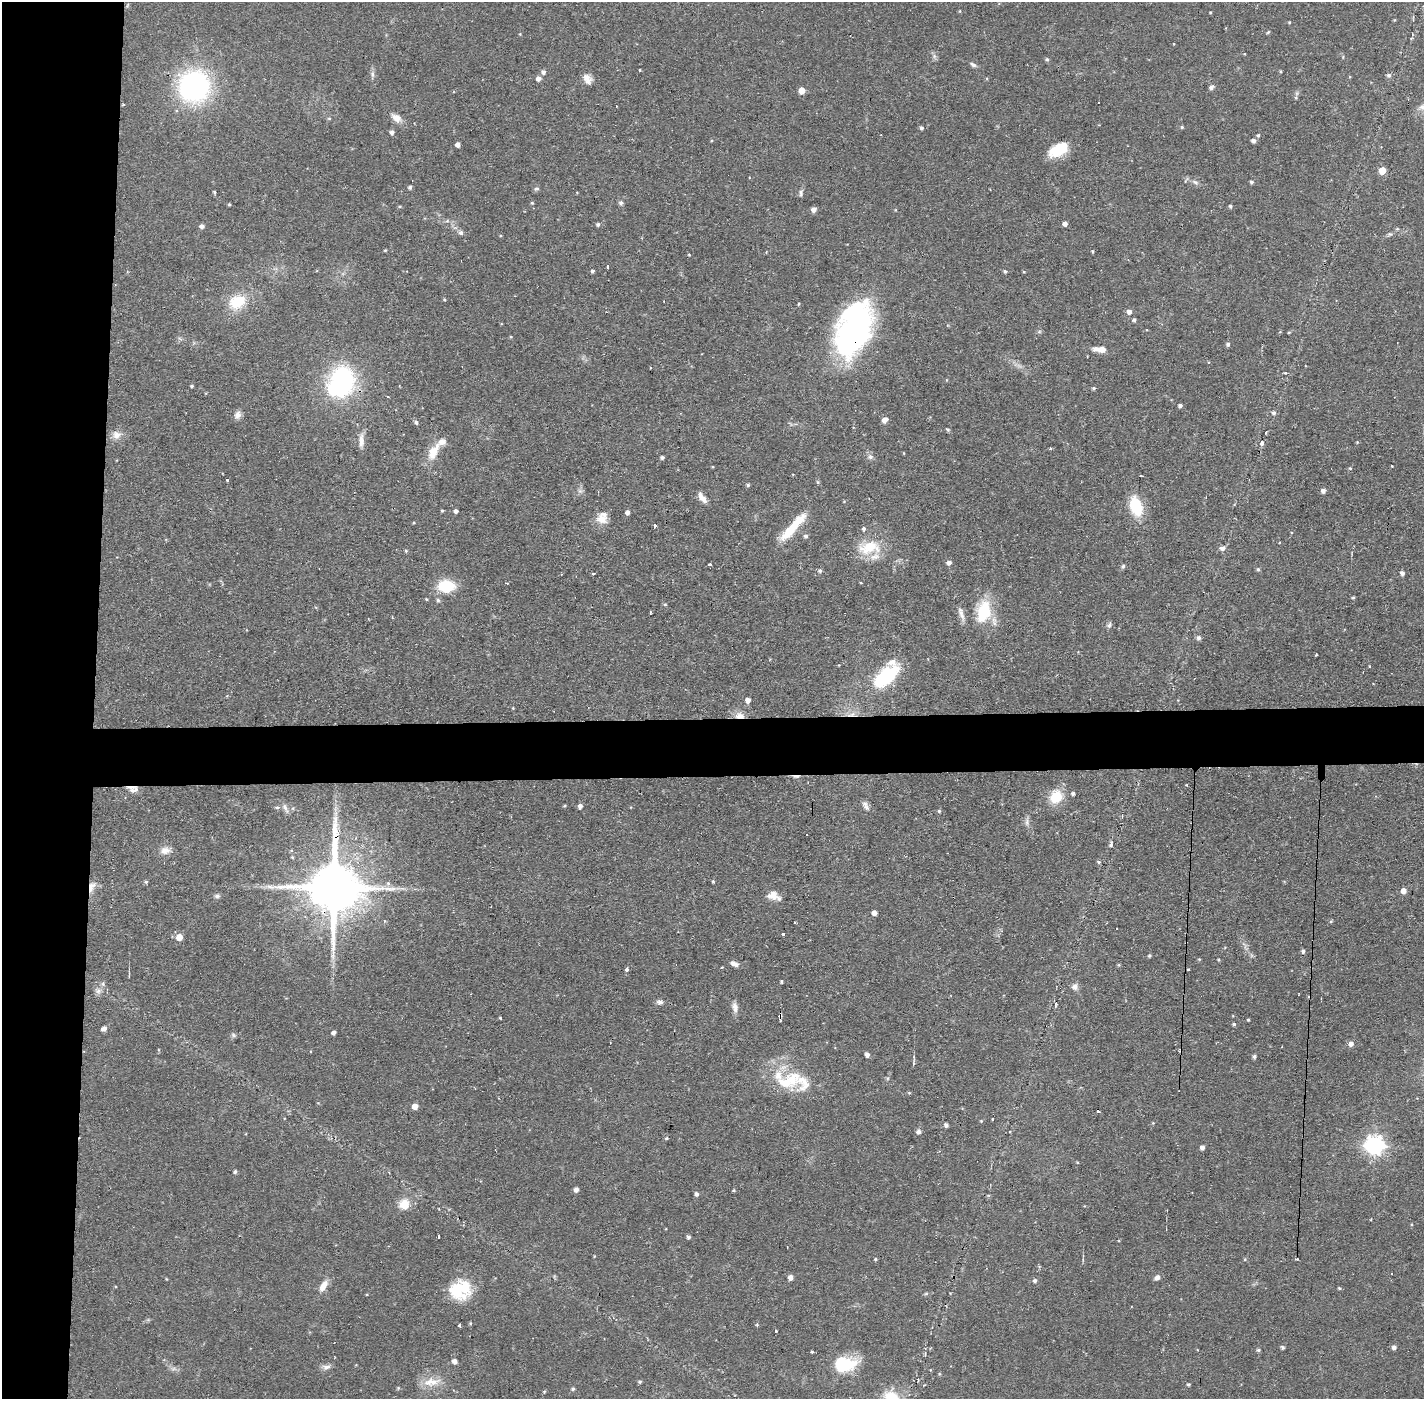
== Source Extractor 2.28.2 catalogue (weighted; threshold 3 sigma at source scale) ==
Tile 4 of 3 x 3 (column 1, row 2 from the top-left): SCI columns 1-1422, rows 1451-2847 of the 4267 x 4298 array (HDU 1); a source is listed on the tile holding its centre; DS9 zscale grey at full resolution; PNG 1426 x 1401 px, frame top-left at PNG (2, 2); no overlay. Shown black and unused: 10% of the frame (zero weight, under 2 of 3 exposures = <1% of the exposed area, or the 3 px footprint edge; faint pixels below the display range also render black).
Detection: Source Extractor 2.28.2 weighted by HDU 2 'WHT'; one run over the whole footprint, this tile lists its part. Background 0.0915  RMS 0.0065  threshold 0.0291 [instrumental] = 3 sigma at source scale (4.5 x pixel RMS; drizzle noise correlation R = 1.50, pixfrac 1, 0.05/0.05 arcsec/px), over >= 5 px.
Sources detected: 223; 4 inside a brighter object's white glare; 4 cosmic-ray / hot-pixel residue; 1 long thin detection or spike segment (spike, bleed or trail) — not listed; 8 inside a brighter listed object's ellipse — not listed separately; the other 206 listed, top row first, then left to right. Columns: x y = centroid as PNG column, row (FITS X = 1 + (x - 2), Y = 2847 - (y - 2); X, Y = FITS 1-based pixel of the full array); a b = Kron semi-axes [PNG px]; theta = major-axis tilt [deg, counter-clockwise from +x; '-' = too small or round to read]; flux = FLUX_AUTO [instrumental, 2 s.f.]
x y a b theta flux
960 11 5 3 - 0.47
1210 12 3 3 - 0.56
1289 22 3 3 - 0.57
1268 32 5 4 - 0.79
1174 44 3 2 - 0.68
1047 59 5 4 - 1.1
973 64 9 5 -27 1.8
640 70 3 2 - 0.54
1280 71 4 3 - 0.67
543 72 5 5 - 2
372 74 11 4 -85 1.9
1389 75 6 5 - 1.6
538 78 5 5 - 3.4
588 79 13 9 -67 4.6
194 86 27 27 - 130
1211 87 6 5 - 2
802 90 5 5 - 8.7
1296 97 5 5 - 0.83
329 118 5 3 - 0.71
396 118 13 8 -44 5.2
1182 127 4 4 - 0.89
921 128 4 4 - 1.5
392 132 5 4 - 2.2
1258 135 4 4 - 0.84
1253 141 5 4 - 2.3
458 145 4 4 - 3.1
1058 150 20 14 21 16
1382 171 5 5 - 13
1195 182 8 5 -30 1.7
1251 182 4 4 - 1.3
410 187 4 3 - 1.9
536 189 7 4 16 1.2
214 192 5 3 - 0.79
801 193 10 4 84 1.6
532 203 4 4 - 0.77
621 203 6 5 - 1.4
229 204 3 3 - 0.69
1230 206 5 4 - 1
814 209 5 4 - 3.5
598 224 4 4 - 1.5
1065 224 4 4 - 2.9
202 226 5 4 - 2.4
1397 229 5 4 - 0.83
461 233 7 6 - 1.7
1389 234 7 5 6 1.2
385 250 4 4 - 0.61
689 255 4 2 - 0.51
608 267 4 3 - 18
592 271 4 4 - 1.4
1005 271 5 4 - 1.1
1024 272 4 3 - 0.53
444 300 4 3 - 0.6
237 302 23 17 25 19
798 304 4 3 - 0.64
1129 312 5 5 - 3.1
1134 320 4 3 - 1.4
853 330 58 33 69 160
1289 332 4 3 - 0.61
1228 344 5 4 - 1.4
1100 349 15 6 -3 7.2
1285 373 4 3 - 0.89
343 378 22 19 -23 72
192 386 4 3 - 0.98
1093 388 4 4 - 1
1180 406 4 4 - 1.5
1273 413 5 5 - 1.5
238 415 10 8 61 3.1
885 420 5 4 - 4.8
416 422 6 4 -74 1.4
948 430 4 3 - 1.2
116 435 12 11 - 5
361 441 20 6 89 4.9
1357 442 3 3 - 0.54
1262 443 6 5 - 1.8
1050 448 5 3 - 0.64
433 452 23 10 62 12
662 457 4 3 - 1.5
870 457 7 6 - 2
1392 466 2 2 - 0.6
1350 468 5 4 - 0.76
1141 476 3 3 - 1.1
228 480 3 3 - 3.6
818 482 6 4 -88 0.8
748 485 5 4 - 1
1323 491 5 5 - 2.5
702 498 14 6 -54 4.7
1136 506 21 12 -73 25
442 511 4 3 - 0.78
456 511 4 3 - 2
627 512 5 4 - 2.3
602 519 16 12 -30 7.2
654 526 4 3 - 3.4
793 527 41 9 49 21
805 536 5 5 - 1.5
869 547 31 19 14 21
1222 548 6 6 - 3
406 551 5 4 - 0.67
949 563 5 5 - 2.3
710 565 3 3 - 5.1
1123 566 6 5 - 1.1
1258 569 5 4 - 1.1
820 571 5 5 - 1.4
1402 573 5 4 - 2.1
593 574 3 2 - 1.7
507 583 3 2 - 1.5
446 586 14 10 -3 26
1353 598 4 4 - 0.81
426 599 4 3 - 0.64
438 600 5 5 - 1.2
665 604 5 3 - 0.76
984 612 27 17 74 27
961 614 20 6 -71 4
1109 625 8 6 44 1.7
1199 638 5 5 - 2.2
1316 655 3 2 - 0.47
1369 666 4 2 - 0.41
886 676 29 14 40 46
748 700 5 5 - 3.5
852 714 12 5 17 3.6
739 716 13 8 -1 5.3
134 790 16 8 7 4.1
1073 793 4 4 - 1.6
1056 797 12 10 51 20
580 806 5 4 - 2.6
277 807 6 4 0 0.94
866 807 10 8 -51 3
939 811 4 4 - 0.94
1027 822 11 5 89 2.2
165 850 13 9 8 5.2
1099 862 5 4 - 1.1
713 881 4 3 - 0.79
146 882 4 4 - 1
91 887 15 7 68 5
334 887 18 14 89 4300
1403 891 5 5 - 4.5
773 895 14 11 -2 6.3
217 896 7 6 - 1.6
874 913 4 4 - 3.5
384 921 4 4 - 0.82
1331 921 5 4 - 0.77
794 922 3 2 - 0.86
784 934 3 3 - 4
179 937 5 5 - 8
1303 951 4 4 - 1.7
1149 955 4 4 - 0.92
734 964 10 5 -23 3.1
626 969 4 4 - 2.1
1188 969 3 3 - 0.59
781 981 3 3 - 1
103 984 6 4 -72 1.2
1075 987 8 7 - 3.1
98 991 7 7 - 2.2
660 1002 8 6 -2 2.2
735 1007 15 7 -80 3.6
780 1016 7 4 90 1.5
1248 1020 3 3 - 0.77
1234 1024 4 4 - 1
103 1029 5 4 - 3.3
334 1032 4 3 - 2.1
233 1035 7 4 -88 1.2
1351 1044 5 5 - 3.2
867 1055 4 4 - 2.6
1254 1057 5 4 - 1.4
914 1063 5 3 - 0.83
792 1079 26 16 78 20
909 1093 5 3 - 0.67
415 1106 5 4 - 5.9
1098 1111 3 3 - 3.5
993 1119 3 2 - 1.9
981 1121 4 4 - 0.62
946 1125 4 4 - 2.1
918 1131 5 5 - 2.4
667 1138 4 3 - 0.8
1374 1145 7 7 - 310
1202 1147 4 4 - 3
1077 1162 4 3 - 0.54
235 1172 5 4 - 1.3
576 1190 4 4 - 3.2
696 1194 5 4 - 1.8
404 1204 13 12 - 8.9
688 1237 4 4 - 1.4
875 1259 4 3 - 0.8
1297 1259 3 2 - 0.8
790 1277 5 5 - 3.6
1157 1278 7 6 - 2.5
1035 1281 5 4 - 1.6
323 1286 15 7 60 6.3
464 1287 30 20 -2 24
1339 1288 4 3 - 0.84
460 1325 4 3 - 6.2
757 1325 5 3 - 0.66
775 1331 3 3 - 1.1
1282 1347 4 3 - 1.4
1394 1347 4 4 - 2.3
1258 1350 4 3 - 1.2
812 1352 4 3 - 0.77
925 1354 7 4 90 1.1
454 1361 4 4 - 3.5
844 1364 25 18 2 28
326 1367 12 7 10 2.9
431 1382 27 9 6 9.3
640 1382 4 4 - 1
1188 1384 4 4 - 0.92
573 1389 5 4 - 1.1
544 1392 4 4 - 0.72
892 1397 24 16 -25 16
Overlapping masked pixels (flux is a lower limit): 6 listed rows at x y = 853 330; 852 714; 739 716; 91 887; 334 887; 780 1016
Isophote crosses this tile's border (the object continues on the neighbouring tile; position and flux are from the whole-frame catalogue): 1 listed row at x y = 892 1397
Unlisted compact peaks at least as high as the median listed source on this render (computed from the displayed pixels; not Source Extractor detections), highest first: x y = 1111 845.